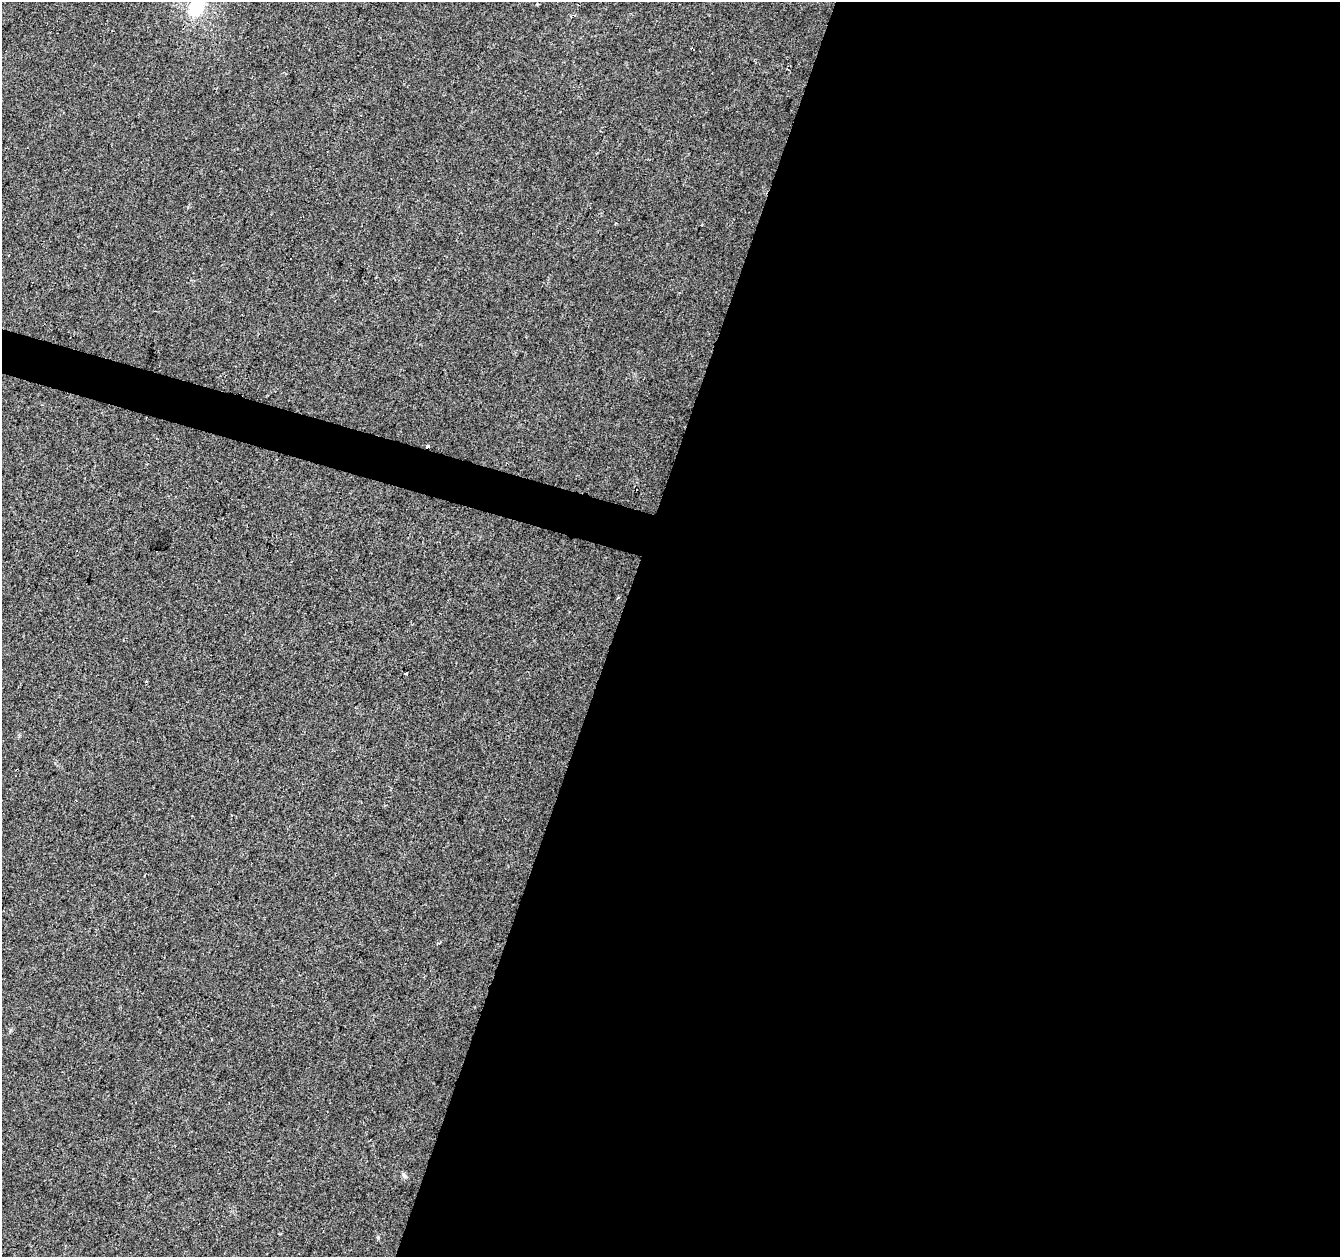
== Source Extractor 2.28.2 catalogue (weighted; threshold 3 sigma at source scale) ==
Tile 12 of 4 x 4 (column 4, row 3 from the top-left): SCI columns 4014-5351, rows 1474-2728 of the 5363 x 5521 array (HDU 1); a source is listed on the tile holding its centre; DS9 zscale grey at full resolution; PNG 1342 x 1259 px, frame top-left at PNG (2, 2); no overlay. Shown black and unused: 56% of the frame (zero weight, under 2 of 3 exposures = <1% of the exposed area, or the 3 px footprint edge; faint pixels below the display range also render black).
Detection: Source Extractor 2.28.2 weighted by HDU 2 'WHT'; one run over the whole footprint, this tile lists its part. Background 0.0286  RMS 0.0056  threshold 0.025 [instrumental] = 3 sigma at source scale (4.5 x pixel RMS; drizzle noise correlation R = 1.50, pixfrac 1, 0.0396/0.0396 arcsec/px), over >= 5 px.
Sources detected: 5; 1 cosmic-ray / hot-pixel residue — not listed; the other 4 listed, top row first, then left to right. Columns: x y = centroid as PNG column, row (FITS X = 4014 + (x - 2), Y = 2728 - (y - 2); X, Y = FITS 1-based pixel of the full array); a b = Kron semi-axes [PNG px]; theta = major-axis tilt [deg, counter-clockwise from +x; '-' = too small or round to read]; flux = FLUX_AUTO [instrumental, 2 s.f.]
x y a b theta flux
196 7 24 17 65 23
427 446 4 3 - 2.5
405 673 4 2 - 0.5
404 1175 8 5 -61 1.3
Overlapping masked pixels (flux is a lower limit): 1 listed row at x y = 427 446
Isophote crosses this tile's border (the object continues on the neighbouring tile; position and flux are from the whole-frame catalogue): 1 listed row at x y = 196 7